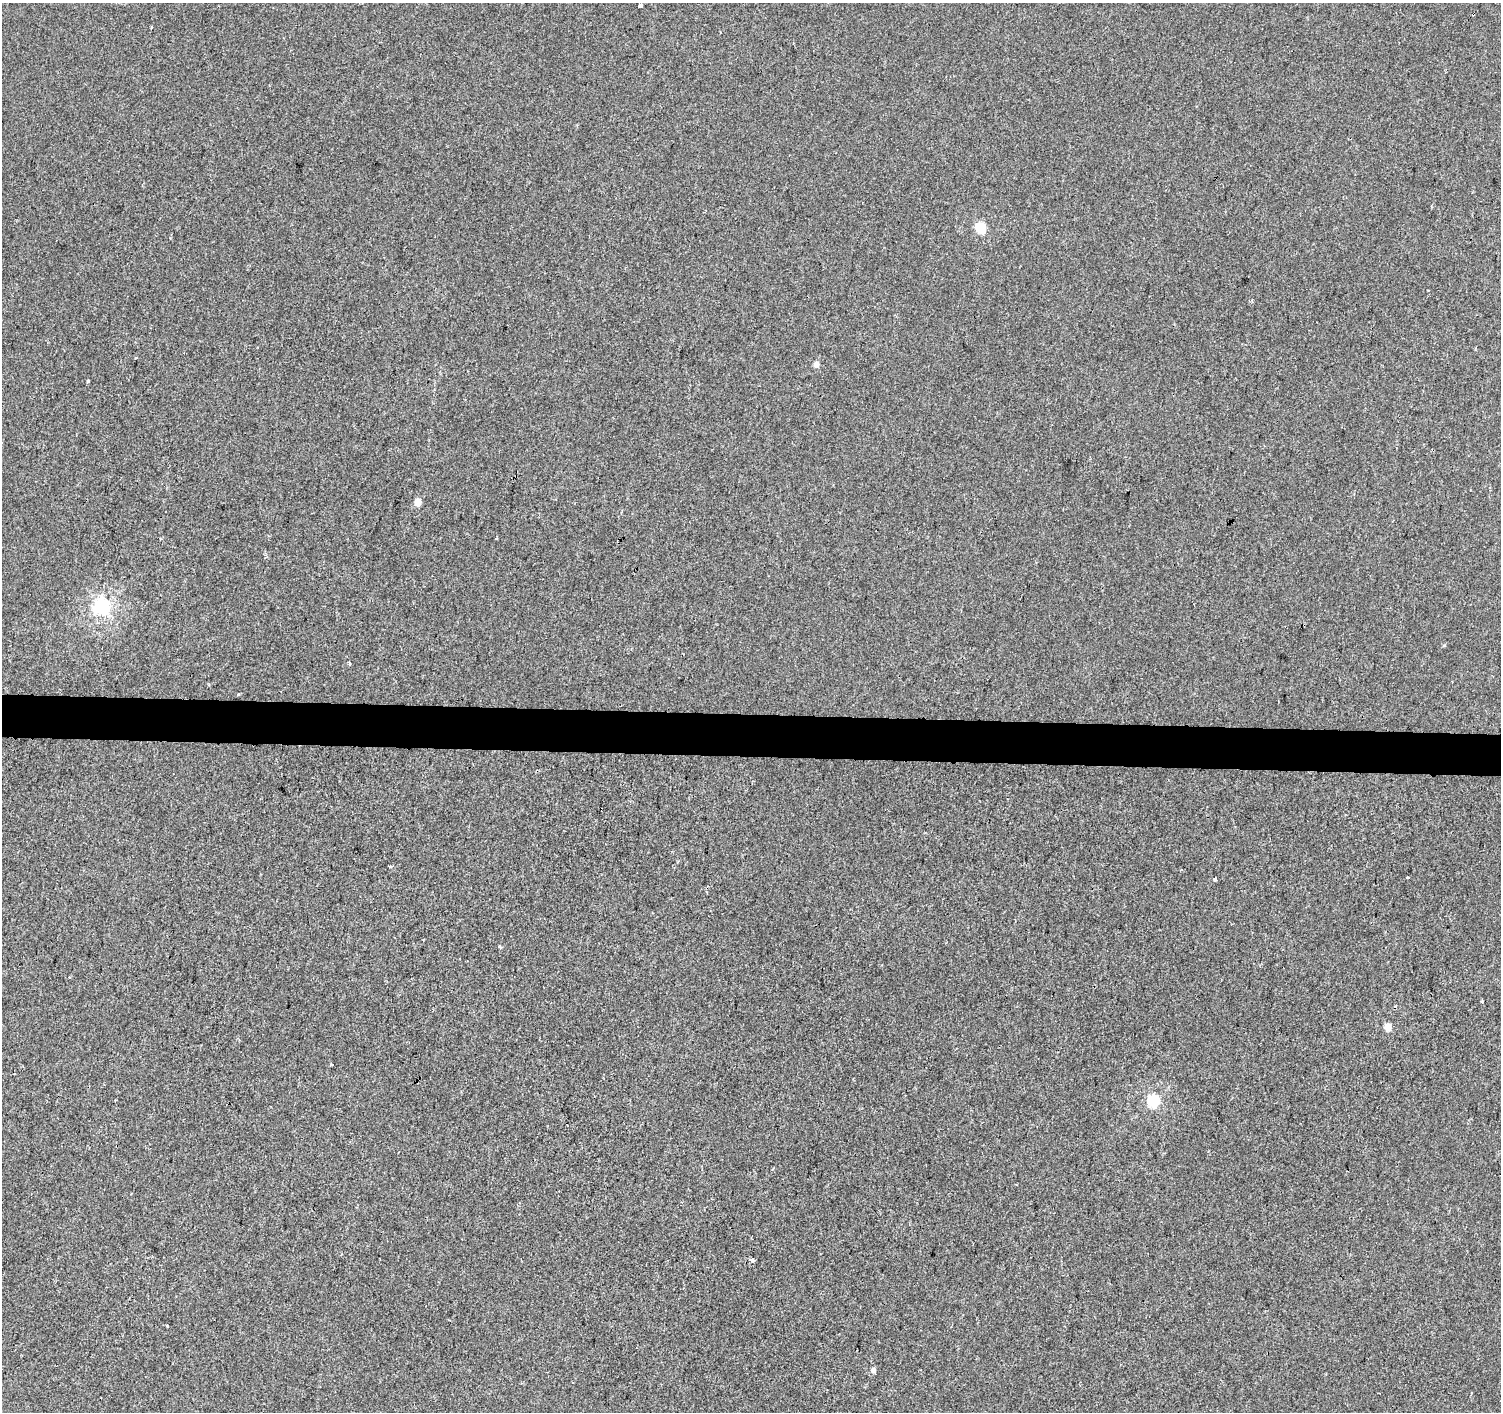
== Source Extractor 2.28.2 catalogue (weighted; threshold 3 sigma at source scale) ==
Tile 5 of 3 x 3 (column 2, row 2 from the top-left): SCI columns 1506-3004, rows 1692-3101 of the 4502 x 4738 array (HDU 1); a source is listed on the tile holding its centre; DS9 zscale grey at full resolution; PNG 1503 x 1414 px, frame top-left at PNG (2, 3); no overlay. Shown black and unused: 3% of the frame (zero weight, under 2 of 3 exposures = <1% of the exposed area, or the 3 px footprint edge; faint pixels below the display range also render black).
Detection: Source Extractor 2.28.2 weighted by HDU 2 'WHT'; one run over the whole footprint, this tile lists its part. Background -7.82e-04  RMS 0.0042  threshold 0.0187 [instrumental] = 3 sigma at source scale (4.5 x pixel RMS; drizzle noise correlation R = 1.50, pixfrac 1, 0.0396/0.0396 arcsec/px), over >= 5 px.
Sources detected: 21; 1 inside a brighter object's white glare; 2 cosmic-ray / hot-pixel residue — not listed; the other 18 listed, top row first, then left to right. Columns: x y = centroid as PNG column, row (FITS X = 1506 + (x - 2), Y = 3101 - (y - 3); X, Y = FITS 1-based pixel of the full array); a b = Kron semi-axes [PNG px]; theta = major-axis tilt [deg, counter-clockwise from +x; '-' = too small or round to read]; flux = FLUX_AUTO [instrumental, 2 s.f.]
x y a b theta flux
640 5 3 3 - 2.2
979 227 6 5 - 14
135 358 3 2 - 0.79
816 364 5 4 - 2.7
418 502 5 4 - 6.8
102 607 6 6 - 120
349 663 3 3 - 0.96
238 694 3 3 - 0.53
1408 877 3 3 - 0.79
1215 879 3 3 - 3.6
500 947 5 4 - 1
1482 1001 3 3 - 0.63
1388 1027 5 4 - 7.7
332 1064 3 3 - 0.38
1153 1101 6 6 - 46
752 1260 4 3 - 6.3
167 1326 3 3 - 1.2
873 1370 5 5 - 1.8
Unlisted compact peaks at least as high as the median listed source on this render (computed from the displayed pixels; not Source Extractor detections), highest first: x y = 88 381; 1444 645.